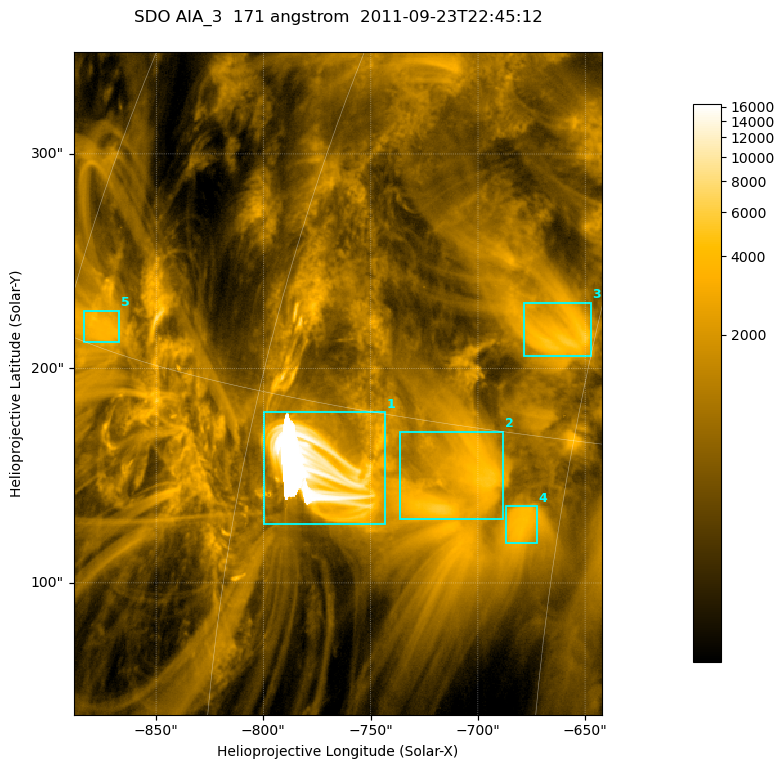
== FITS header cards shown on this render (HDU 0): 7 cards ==
TELESCOP= 'SDO     '           /
INSTRUME= 'AIA_3   '           /
WAVELNTH=                  171 /
WAVEUNIT= 'angstrom'           /
DATE-OBS= '2011-09-23T22:45:12.34' /
CTYPE1  = 'HPLN-TAN'           /
CTYPE2  = 'HPLT-TAN'           /

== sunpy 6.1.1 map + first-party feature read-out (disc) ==
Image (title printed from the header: SDO AIA_3  171 angstrom  2011-09-23T22:45:12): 411 x 515 px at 0.599 arcsec/px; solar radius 957 arcsec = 1596 px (partial field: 2.6% of the solar disc is inside the frame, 100% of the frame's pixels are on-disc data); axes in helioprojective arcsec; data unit not stated in the header (colour bar unlabelled)
Pointing: header CRPIX1/2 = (2051.64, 2049.57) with CRVAL1/2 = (0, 0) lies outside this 411 x 515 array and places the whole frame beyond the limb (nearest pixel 1.41 R_sun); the SolarSoft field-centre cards XCEN/YCEN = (-765.3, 193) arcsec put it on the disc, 1312 arcsec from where CRPIX/CRVAL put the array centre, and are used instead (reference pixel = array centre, CRVAL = XCEN/YCEN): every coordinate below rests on XCEN/YCEN
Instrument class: DISC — disc imager (sunpy class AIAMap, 171 A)
Bright regions (active regions / flare kernels): reference = the on-disc median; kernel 3 px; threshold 5 sigma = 2326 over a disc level ~711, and >= 1.15x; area >= 211 px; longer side >= 5 px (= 3 arcsec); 5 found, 5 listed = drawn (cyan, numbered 1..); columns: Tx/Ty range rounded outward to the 2 arcsec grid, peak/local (2 s.f.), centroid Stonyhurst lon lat
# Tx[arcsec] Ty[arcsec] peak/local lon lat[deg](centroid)
1 -800..-742 126..180 23 -56 +13
2 -736..-688 130..172 7 -49 +13
3 -680..-646 206..232 7.9 -46 +18
4 -688..-672 118..136 6.1 -47 +13
5 -884..-866 212..228 6.2 -72 +16